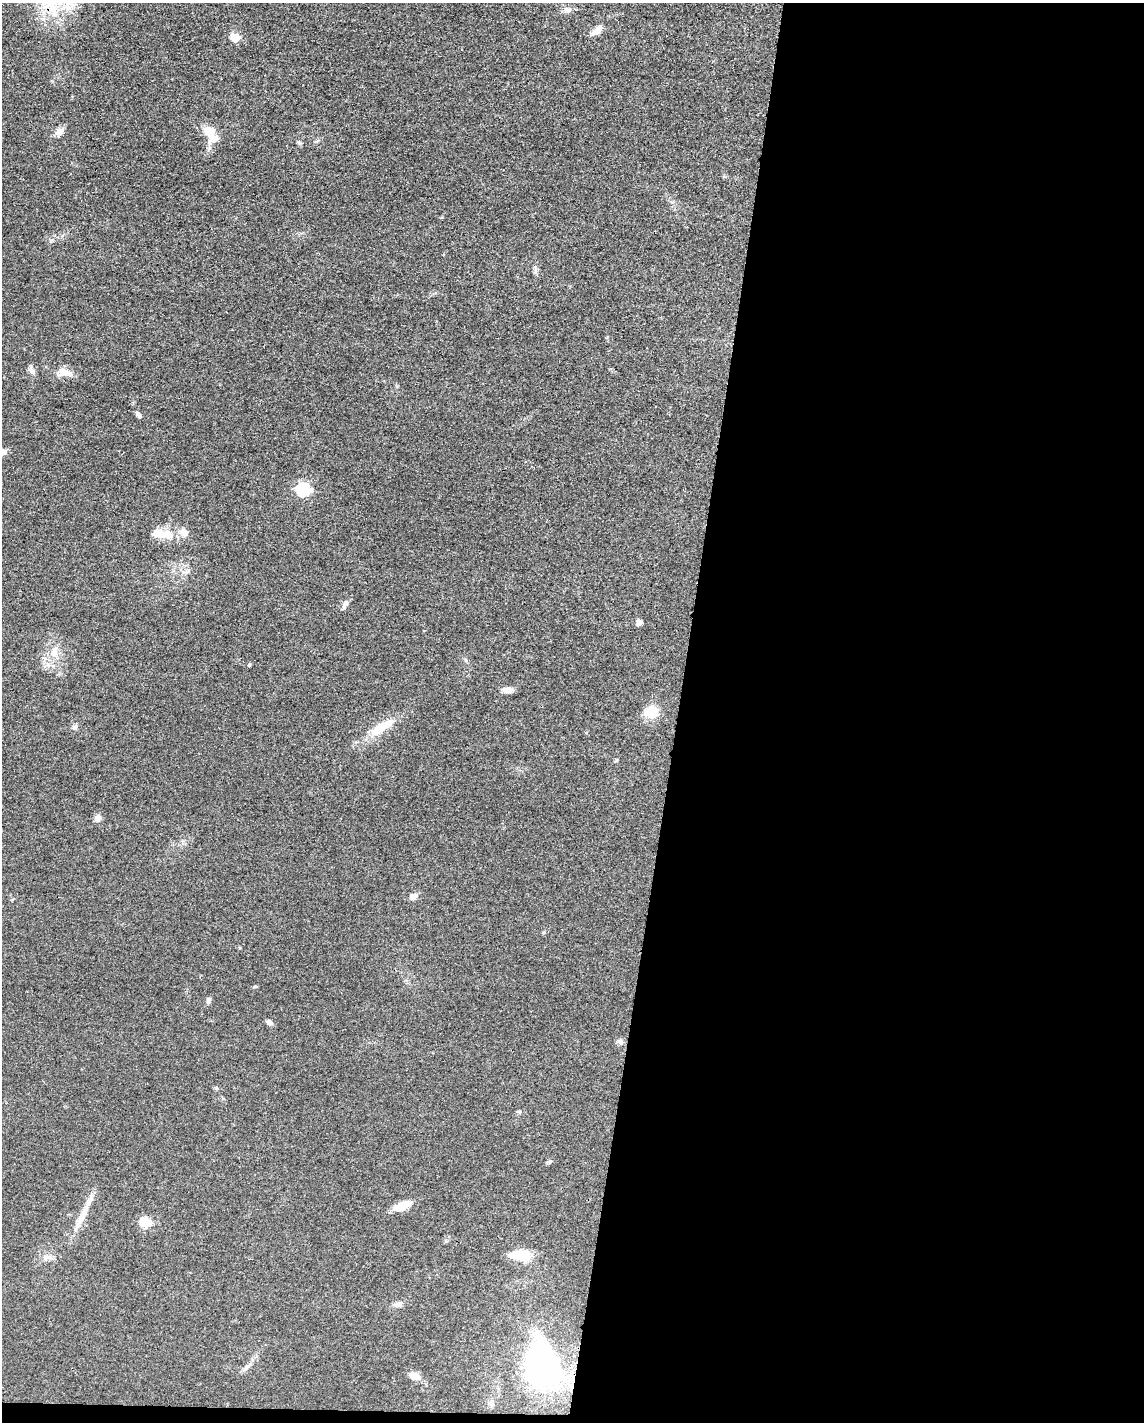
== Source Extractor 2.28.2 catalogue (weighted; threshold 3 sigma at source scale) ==
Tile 12 of 4 x 3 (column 4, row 3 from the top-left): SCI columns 3432-4573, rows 225-1644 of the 4577 x 4600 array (HDU 1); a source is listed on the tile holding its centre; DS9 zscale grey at full resolution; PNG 1146 x 1424 px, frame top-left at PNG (2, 3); no overlay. Shown black and unused: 41% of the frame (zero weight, under 3 of 4 exposures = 1% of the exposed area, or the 3 px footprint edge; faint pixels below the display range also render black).
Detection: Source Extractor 2.28.2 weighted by HDU 2 'WHT'; one run over the whole footprint, this tile lists its part. Background 0.049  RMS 0.0063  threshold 0.0284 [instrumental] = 3 sigma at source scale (4.5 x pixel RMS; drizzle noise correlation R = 1.50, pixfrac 1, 0.05/0.05 arcsec/px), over >= 5 px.
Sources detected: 40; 2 inside a brighter listed object's ellipse — not listed separately; the other 38 listed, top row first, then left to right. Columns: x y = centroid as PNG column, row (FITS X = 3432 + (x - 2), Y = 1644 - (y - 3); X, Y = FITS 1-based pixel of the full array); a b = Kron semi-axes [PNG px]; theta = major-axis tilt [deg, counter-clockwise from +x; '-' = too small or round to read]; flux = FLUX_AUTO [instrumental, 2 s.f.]
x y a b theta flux
567 10 14 8 -3 2.9
596 31 14 8 38 4.2
235 37 10 8 -23 6.9
60 132 11 9 50 4.1
211 134 27 14 -65 11
32 370 15 6 -65 2.4
65 373 22 9 -6 6.7
139 415 9 5 -53 1.8
303 490 7 6 - 89
162 534 30 10 -8 14
345 604 11 6 54 2.4
639 622 7 7 - 2.2
54 652 16 10 86 7.7
249 665 5 4 - 0.74
508 690 13 7 2 3.9
651 712 14 13 - 13
75 727 7 7 - 1.8
381 728 34 11 33 17
616 760 6 4 -90 0.72
98 818 6 6 - 5.2
413 896 9 7 38 3.1
255 987 6 4 1 0.71
208 1000 9 6 74 1.8
269 1022 7 5 -28 2.3
620 1042 9 7 -32 2.1
216 1088 6 5 - 0.89
519 1112 6 4 -44 0.81
549 1162 6 4 46 0.98
402 1206 21 9 24 9.2
82 1216 48 8 64 12
146 1222 6 5 - 41
520 1255 23 11 -5 17
46 1257 12 6 0 2.8
398 1304 12 6 8 2.5
543 1365 39 26 -76 180
247 1367 17 5 44 3.4
414 1376 15 9 -27 5.4
572 1381 19 7 82 7.3
Overlapping masked pixels (flux is a lower limit): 1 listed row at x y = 572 1381
Unlisted compact peaks at least as high as the median listed source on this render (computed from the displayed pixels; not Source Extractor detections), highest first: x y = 299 143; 535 272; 544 932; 52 240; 446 1241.